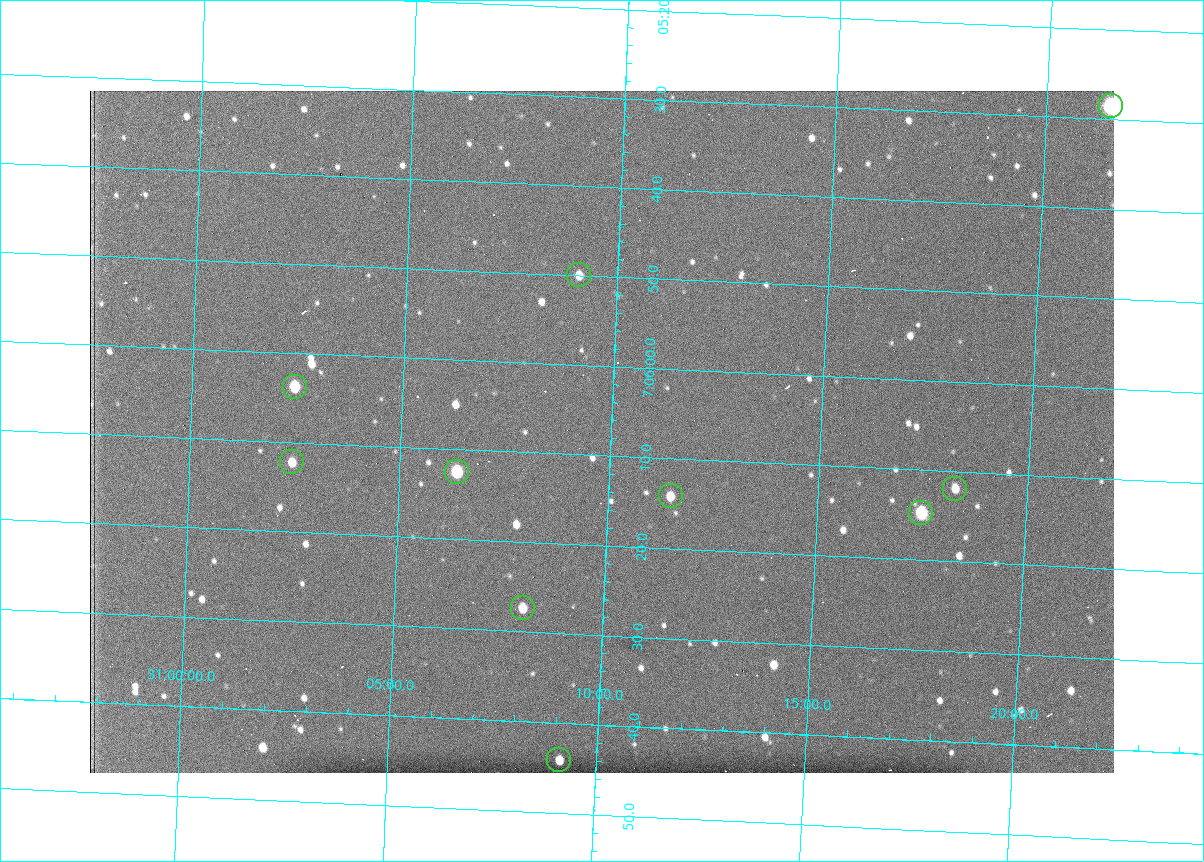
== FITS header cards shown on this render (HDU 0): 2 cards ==
NAXIS1  =                 1024 /fastest changing axis
NAXIS2  =                  682 /next to fastest changing axis

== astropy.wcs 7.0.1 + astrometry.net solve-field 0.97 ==
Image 1024 x 682 px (HDU 0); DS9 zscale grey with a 90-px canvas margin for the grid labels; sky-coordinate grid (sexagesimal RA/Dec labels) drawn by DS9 from the SOLVED WCS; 10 Tycho-2 reference stars matched to detected sources circled (green)
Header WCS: RA---TAN/DEC--TAN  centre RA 07:06:07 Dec +31:10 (106.53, +31.16 deg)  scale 1.44 arcsec/px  FOV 24.5' x 16.3'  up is -93 deg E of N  parity flipped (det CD > 0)
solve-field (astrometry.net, Tycho-2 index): VERIFIED the header's WCS against the Tycho-2 star catalogue (10 matches, 0 conflicts) and refined it, rather than solving blind
Solved WCS: RA---TAN-SIP/DEC--TAN-SIP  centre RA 07:06:07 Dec +31:10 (106.53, +31.16 deg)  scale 1.43 arcsec/px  FOV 24.4' x 16.3'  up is -92 deg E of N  parity flipped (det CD > 0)
The solver's refit moves the header's centre by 0.57 arcsec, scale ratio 0.9963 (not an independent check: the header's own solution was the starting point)
Tycho-2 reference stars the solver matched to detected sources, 10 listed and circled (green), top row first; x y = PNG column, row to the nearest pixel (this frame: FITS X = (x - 90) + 1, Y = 682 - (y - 91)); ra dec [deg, ICRS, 3 dp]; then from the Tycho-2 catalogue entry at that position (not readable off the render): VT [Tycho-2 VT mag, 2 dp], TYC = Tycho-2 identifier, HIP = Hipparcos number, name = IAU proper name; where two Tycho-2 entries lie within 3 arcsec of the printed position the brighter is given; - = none
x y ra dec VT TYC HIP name
1111 106 106.369 +31.359 8.79 2438-636-1 - -
579 275 106.458 +31.151 12.35 2438-728-1 - -
295 387 106.516 +31.041 10.39 2438-398-1 - -
292 462 106.551 +31.041 11.84 2438-663-1 - -
457 472 106.552 +31.106 9.20 2438-180-1 - -
955 489 106.550 +31.305 11.61 2438-184-1 - -
671 496 106.559 +31.192 11.79 2438-1039-1 - -
921 513 106.562 +31.292 10.01 2438-106-1 - -
523 608 106.614 +31.135 11.36 2438-550-1 - -
559 760 106.684 +31.152 11.76 2438-931-1 - -